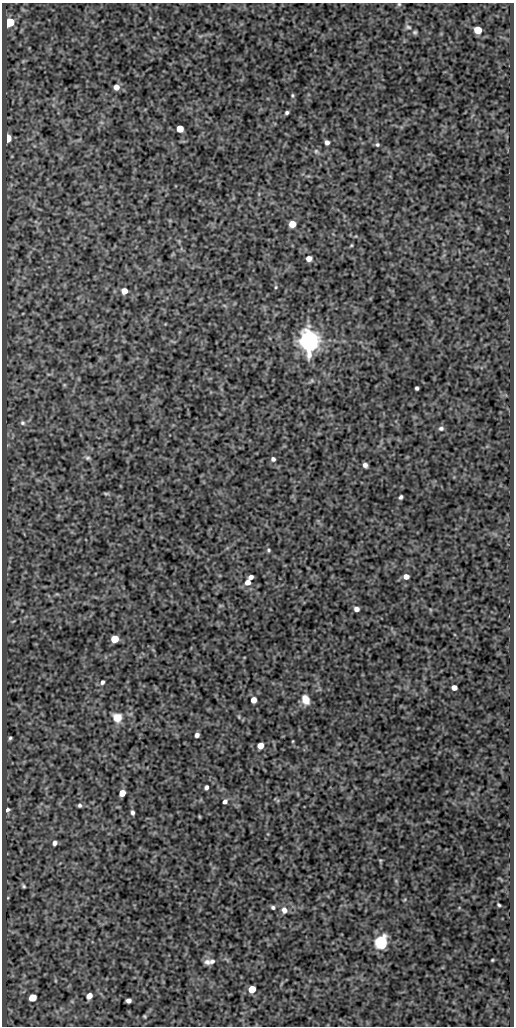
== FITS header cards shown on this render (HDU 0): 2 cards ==
NAXIS1  =                  512
NAXIS2  =                 1024

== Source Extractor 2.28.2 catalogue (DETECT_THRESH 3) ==
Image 512 x 1024 px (HDU 0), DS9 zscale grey, 1 PNG px = 1 image px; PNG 516 x 1028 px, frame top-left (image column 1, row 1024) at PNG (2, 3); no overlay
Background 421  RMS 0.89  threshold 2.67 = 3 sigma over >= 5 px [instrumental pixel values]
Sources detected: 66; all 66 listed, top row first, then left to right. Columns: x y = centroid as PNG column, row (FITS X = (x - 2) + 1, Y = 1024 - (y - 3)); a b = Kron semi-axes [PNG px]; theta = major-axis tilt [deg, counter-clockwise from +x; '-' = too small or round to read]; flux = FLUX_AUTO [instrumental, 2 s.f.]
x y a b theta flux
399 4 5 4 - 74
10 22 6 5 - 2900
408 27 9 5 -23 130
478 30 5 5 - 1500
415 32 6 5 - 97
116 87 6 6 - 450
292 95 6 4 -84 84
287 113 4 3 - 110
180 129 5 5 - 1100
8 138 5 4 - 1200
327 142 4 4 - 230
377 145 5 5 - 96
316 151 6 6 - 110
292 224 5 5 - 1000
351 245 5 3 - 63
309 258 5 5 - 350
276 287 4 4 - 67
124 291 6 5 - 480
309 341 7 6 - 76000
312 381 6 4 -19 90
417 388 4 3 - 110
22 423 7 7 - 160
441 428 6 5 - 140
88 458 7 5 -13 120
273 459 5 4 - 160
365 465 5 4 - 200
106 493 10 4 -5 94
401 497 4 3 - 120
269 550 5 4 - 87
251 577 5 4 - 240
406 577 5 5 - 370
248 582 6 6 - 380
356 609 5 4 - 260
115 639 5 5 - 1400
102 682 5 4 - 140
454 687 5 4 - 360
253 700 5 5 - 500
305 700 10 7 -64 800
117 717 9 9 - 720
239 717 6 3 -72 67
197 735 4 4 - 220
10 738 4 3 - 91
293 741 4 3 - 43
260 746 5 5 - 630
206 787 5 4 - 150
122 793 5 5 - 740
225 802 5 4 - 210
80 805 4 4 - 120
7 810 5 4 - 160
132 812 5 4 - 150
199 816 5 3 - 50
54 843 5 4 - 230
380 860 6 4 -78 72
24 886 4 3 - 84
499 905 4 3 - 79
273 907 5 4 - 120
284 910 8 6 -65 310
381 942 6 6 - 15000
492 960 3 2 - 50
212 961 8 6 23 180
207 962 9 8 - 230
252 989 5 5 - 1400
89 996 5 5 - 430
32 998 5 5 - 1300
128 1000 5 4 - 250
144 1016 3 2 - 57
At the frame edge (FLAGS 8, measured only in part): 1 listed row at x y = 399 4